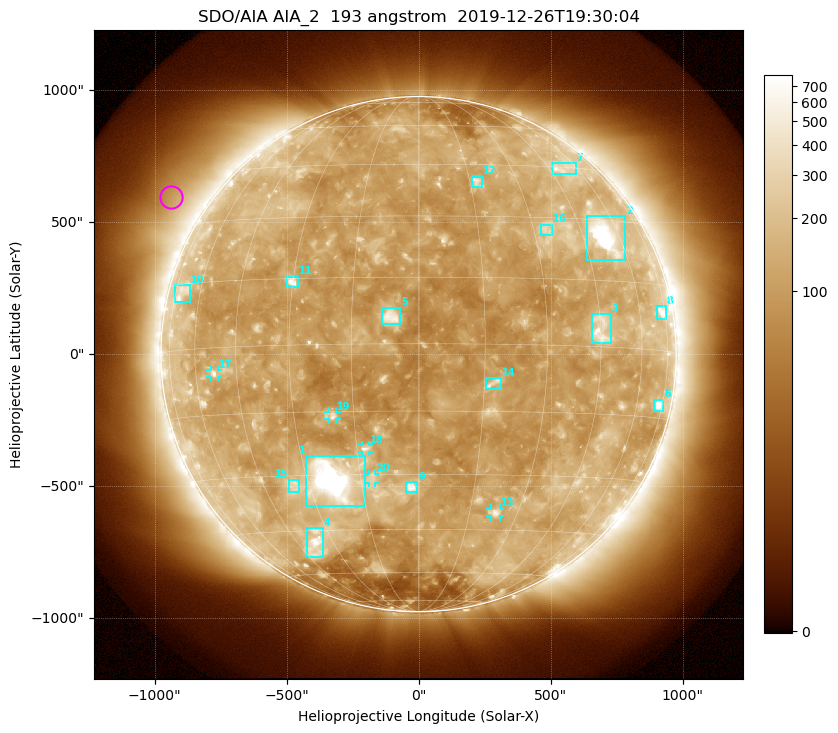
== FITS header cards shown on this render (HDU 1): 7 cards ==
TELESCOP= 'SDO/AIA'
INSTRUME= 'AIA_2'
WAVELNTH=                  193
WAVEUNIT= 'angstrom'
DATE-OBS= '2019-12-26T19:30:04.84'
CTYPE1  = 'HPLN-TAN'
CTYPE2  = 'HPLT-TAN'

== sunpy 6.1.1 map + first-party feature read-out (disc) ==
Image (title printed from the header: SDO/AIA AIA_2  193 angstrom  2019-12-26T19:30:04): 1024 x 1024 px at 2.4 arcsec/px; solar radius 976 arcsec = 407 px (full disc in frame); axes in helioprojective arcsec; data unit not stated in the header (colour bar unlabelled)
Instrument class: DISC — disc imager (sunpy class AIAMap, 193 A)
Bright regions (active regions / flare kernels): reference = the median radial profile (limb darkening/brightening removed); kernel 9 px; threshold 5 sigma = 171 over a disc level ~118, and >= 1.15x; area >= 12 px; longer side >= 10 px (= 24 arcsec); searched inside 0.97 R_sun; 25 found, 20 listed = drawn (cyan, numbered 1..; 5 of them under ~33 arcsec drawn as corner ticks so the feature stays visible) (cap 20 boxes per figure: the strongest are kept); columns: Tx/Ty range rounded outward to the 5 arcsec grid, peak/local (2 s.f.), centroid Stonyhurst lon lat
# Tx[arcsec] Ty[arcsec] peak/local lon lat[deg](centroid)
1 -425..-205 -575..-385 25 -23 -31
2 635..785 355..525 10 +53 +26
3 655..730 40..150 5.7 +45 +4
4 -425..-360 -770..-660 5.3 -37 -49
5 -140..-70 110..175 6.8 -6 +6
6 890..930 -215..-170 6.7 +72 -12
7 505..595 685..725 3.7 +51 +45
8 900..935 135..185 4.2 +72 +9
9 -50..-5 -525..-485 6.4 -2 -33
10 -925..-865 195..265 3.1 -70 +13
11 -500..-455 255..295 6.7 -30 +14
12 200..240 630..675 3.8 +17 +40
13 270..310 -615..-585 4.4 +23 -40
14 255..315 -135..-90 4.5 +17 -9
15 -490..-450 -520..-475 2.9 -35 -32
16 465..505 450..490 2.8 +34 +27
17 -790..-760 -90..-60 4 -53 -6
18 -215..-185 -370..-345 4.4 -13 -24
19 -340..-310 -250..-220 4.4 -20 -16
20 -190..-165 -490..-450 3.1 -12 -31
Off-limb structures (1.02-1.3 R_sun): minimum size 162 px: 6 found; the strongest spans PA ~35..80 deg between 1.06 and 1.3 R_sun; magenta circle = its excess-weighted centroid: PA ~60 deg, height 1.14 R_sun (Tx ~-940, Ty ~595 arcsec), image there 2.4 x the reference